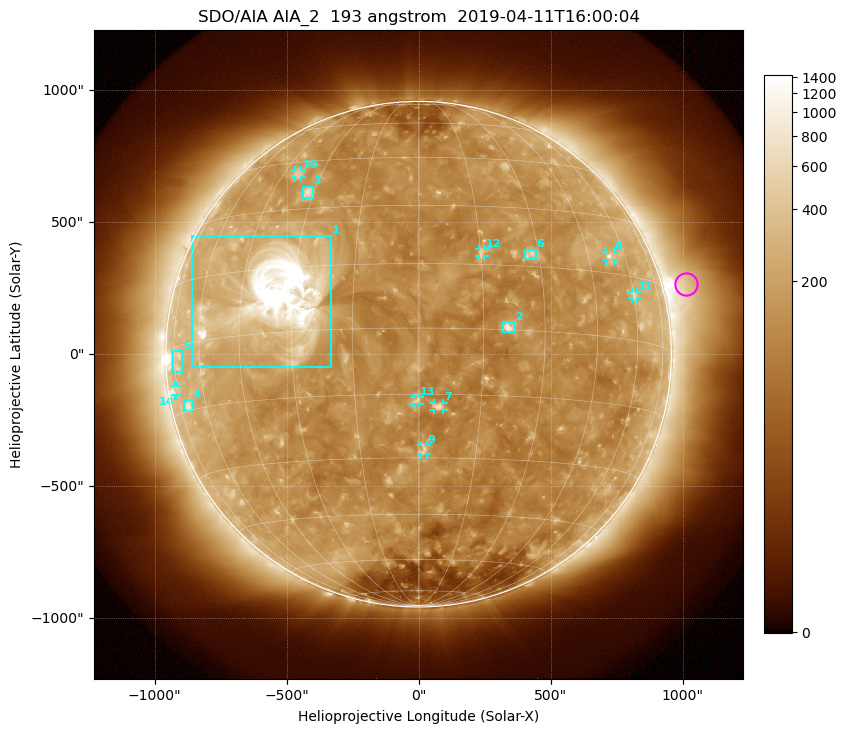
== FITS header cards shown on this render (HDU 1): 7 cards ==
TELESCOP= 'SDO/AIA'
INSTRUME= 'AIA_2'
WAVELNTH=                  193
WAVEUNIT= 'angstrom'
DATE-OBS= '2019-04-11T16:00:04.84'
CTYPE1  = 'HPLN-TAN'
CTYPE2  = 'HPLT-TAN'

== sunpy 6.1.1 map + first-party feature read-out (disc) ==
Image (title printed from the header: SDO/AIA AIA_2  193 angstrom  2019-04-11T16:00:04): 1024 x 1024 px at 2.4 arcsec/px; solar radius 958 arcsec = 399 px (full disc in frame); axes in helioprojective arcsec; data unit not stated in the header (colour bar unlabelled)
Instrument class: DISC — disc imager (sunpy class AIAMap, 193 A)
Bright regions (active regions / flare kernels): reference = the median radial profile (limb darkening/brightening removed); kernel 9 px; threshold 5 sigma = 214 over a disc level ~131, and >= 1.15x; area >= 12 px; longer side >= 10 px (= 24 arcsec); searched inside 0.97 R_sun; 14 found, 14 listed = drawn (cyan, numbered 1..; 8 of them under ~33 arcsec drawn as corner ticks so the feature stays visible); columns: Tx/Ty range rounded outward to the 5 arcsec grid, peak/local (2 s.f.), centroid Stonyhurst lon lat
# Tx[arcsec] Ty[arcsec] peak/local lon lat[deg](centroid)
1 -860..-330 -50..450 33 -34 +8
2 320..365 85..120 6.5 +21 +1
3 -440..-400 590..635 4.8 -32 +35
4 -890..-855 -215..-175 4.1 -69 -14
5 -930..-895 -70..15 2.7 -73 -3
6 400..445 360..395 3.9 +28 +18
7 55..95 -210..-185 5.5 +5 -18
8 710..740 355..390 4.1 +53 +19
9 10..30 -380..-345 3.4 +1 -28
10 -470..-445 670..695 2.9 -39 +41
11 805..830 210..235 2.9 +60 +10
12 230..250 370..400 3.3 +15 +18
13 -20..5 -190..-160 3.4 +0 -16
14 -925..-915 -155..-120 2.4 -76 -10
Off-limb structures (1.02-1.3 R_sun): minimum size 162 px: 5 found; the strongest spans PA ~260..325 deg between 1.02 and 1.3 R_sun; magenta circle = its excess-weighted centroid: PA ~285 deg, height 1.09 R_sun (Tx ~1010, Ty ~265 arcsec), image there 3.2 x the reference